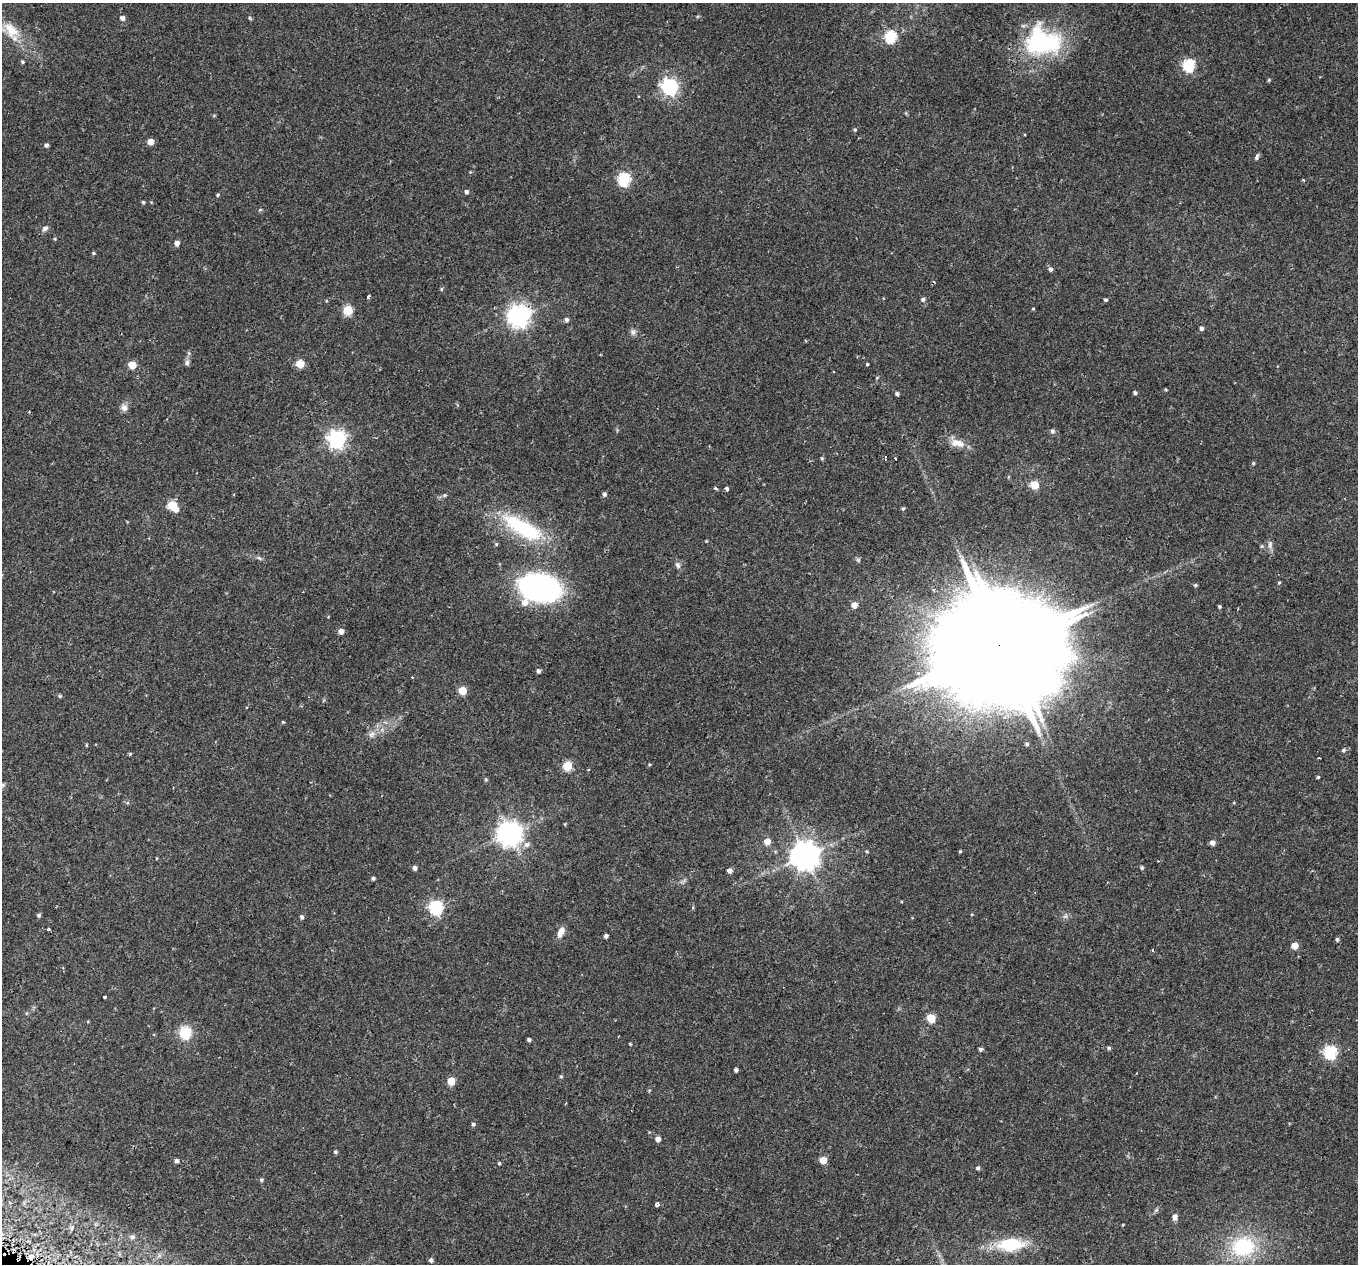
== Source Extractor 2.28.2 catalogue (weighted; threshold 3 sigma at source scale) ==
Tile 7 of 4 x 4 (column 3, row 2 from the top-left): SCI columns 2787-4142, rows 2882-4143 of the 5565 x 5701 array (HDU 1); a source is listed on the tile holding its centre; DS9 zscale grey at full resolution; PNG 1360 x 1266 px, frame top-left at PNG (2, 3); no overlay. Shown black and unused: <1% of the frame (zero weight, under 2 of 3 exposures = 5% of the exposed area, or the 3 px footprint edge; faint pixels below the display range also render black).
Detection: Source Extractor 2.28.2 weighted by HDU 2 'WHT'; one run over the whole footprint, this tile lists its part. Background 0.0416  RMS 0.0036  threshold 0.0162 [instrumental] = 3 sigma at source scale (4.5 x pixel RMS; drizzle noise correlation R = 1.50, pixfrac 1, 0.0396/0.0396 arcsec/px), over >= 5 px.
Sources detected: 134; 1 too faint to see at this stretch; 2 inside a brighter object's white glare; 1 cosmic-ray / hot-pixel residue — not listed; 1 inside a brighter listed object's ellipse — not listed separately; the other 129 listed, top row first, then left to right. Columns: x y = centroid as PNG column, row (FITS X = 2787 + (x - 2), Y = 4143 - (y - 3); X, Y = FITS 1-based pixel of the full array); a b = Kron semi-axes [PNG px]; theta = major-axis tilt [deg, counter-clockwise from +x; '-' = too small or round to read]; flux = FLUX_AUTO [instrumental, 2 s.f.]
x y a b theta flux
122 18 5 4 - 1.4
11 30 26 16 -46 8.4
890 37 6 6 - 34
1041 45 47 44 -15 37
22 62 5 4 - 0.5
1189 65 6 6 - 37
1269 80 5 4 - 0.4
670 87 7 6 - 100
855 130 5 4 - 0.47
150 142 5 5 - 3.6
46 145 4 4 - 0.88
1257 156 9 4 73 0.73
624 179 6 6 - 42
466 192 5 4 - 0.91
218 195 5 4 - 0.45
143 202 4 4 - 0.49
260 210 5 3 - 0.34
45 228 8 7 - 1.2
55 239 5 3 - 0.34
177 243 5 5 - 1.7
93 253 5 4 - 0.41
1050 269 4 4 - 0.98
441 289 5 4 - 0.45
368 297 3 3 - 1
923 299 5 5 - 0.88
1106 300 4 4 - 0.52
1033 309 4 3 - 0.31
348 310 5 5 - 18
519 316 8 7 - 230
566 320 6 5 - 0.81
1201 328 4 4 - 0.89
633 332 9 6 -70 1.1
857 356 4 2 - 0.26
187 363 8 6 85 1
300 364 5 5 - 10
867 364 3 3 - 0.4
132 365 5 5 - 8
877 378 5 4 - 0.35
1135 393 4 4 - 0.67
897 394 4 4 - 0.84
124 408 10 9 - 1.6
1052 431 6 6 - 0.79
337 439 7 7 - 140
958 443 21 10 -16 4
885 457 3 3 - 0.66
822 458 5 4 - 0.44
896 458 3 3 - 1.5
1035 485 5 5 - 9.6
715 488 3 3 - 1
727 489 3 3 - 6.2
604 494 5 4 - 0.92
172 505 7 5 -50 17
903 508 5 4 - 0.47
523 528 57 19 -30 29
706 541 4 3 - 0.28
496 544 5 5 - 0.44
1270 545 12 5 81 1.2
1262 546 6 3 71 0.38
259 558 7 4 -44 0.63
858 560 6 6 - 0.56
678 565 10 6 -64 1.1
1279 583 4 4 - 0.37
1195 585 5 4 - 0.54
540 588 30 20 -11 97
854 605 5 5 - 3.1
1219 607 3 3 - 0.47
341 631 5 4 - 2.1
999 646 39 22 66 13000
538 671 4 4 - 0.91
412 677 3 2 - 0.24
462 690 5 5 - 10
60 696 5 5 - 0.42
283 722 4 3 - 0.32
372 734 10 7 44 1.5
1027 744 4 4 - 0.58
86 745 5 3 - 0.3
1343 750 5 5 - 0.64
1319 758 3 3 - 0.46
649 765 5 3 - 0.33
567 766 5 5 - 16
1318 777 4 3 - 0.41
486 779 5 4 - 0.41
2 785 8 6 -2 0.79
510 834 8 8 - 310
767 841 5 5 - 3
1212 843 5 5 - 1.6
867 851 5 4 - 0.37
960 851 3 3 - 0.41
805 856 9 9 - 470
1158 861 2 2 - 0.21
415 868 4 4 - 1.2
1142 868 5 4 - 0.54
729 871 5 5 - 1.3
373 878 4 3 - 0.73
436 908 6 6 - 62
39 915 4 4 - 0.72
302 917 5 4 - 0.86
48 929 3 3 - 1.6
561 932 13 7 67 2.6
606 936 4 4 - 0.99
1337 939 5 4 - 0.63
1295 946 5 5 - 4.3
1152 950 3 3 - 1.6
105 997 3 3 - 0.68
931 1018 5 5 - 11
185 1032 6 6 - 34
529 1040 4 3 - 0.67
630 1044 4 3 - 0.29
1109 1048 6 4 -30 0.55
980 1049 4 4 - 0.84
1330 1053 6 6 - 46
736 1070 4 4 - 0.82
561 1076 5 4 - 0.48
451 1081 5 5 - 8.2
473 1124 5 4 - 0.64
658 1139 5 5 - 1.8
335 1152 4 4 - 0.57
823 1160 5 5 - 6.7
176 1161 5 4 - 0.98
499 1163 4 4 - 0.42
978 1168 5 5 - 0.68
261 1180 5 4 - 0.59
657 1205 4 3 - 1.1
1175 1217 7 6 - 1.4
132 1237 7 6 - 0.98
1010 1245 30 14 4 16
1243 1247 32 26 5 25
31 1257 10 8 20 2.8
431 1260 4 4 - 0.93
Overlapping masked pixels (flux is a lower limit): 2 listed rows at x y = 999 646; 31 1257
Isophote crosses this tile's border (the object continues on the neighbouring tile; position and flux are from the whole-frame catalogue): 1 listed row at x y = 2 785